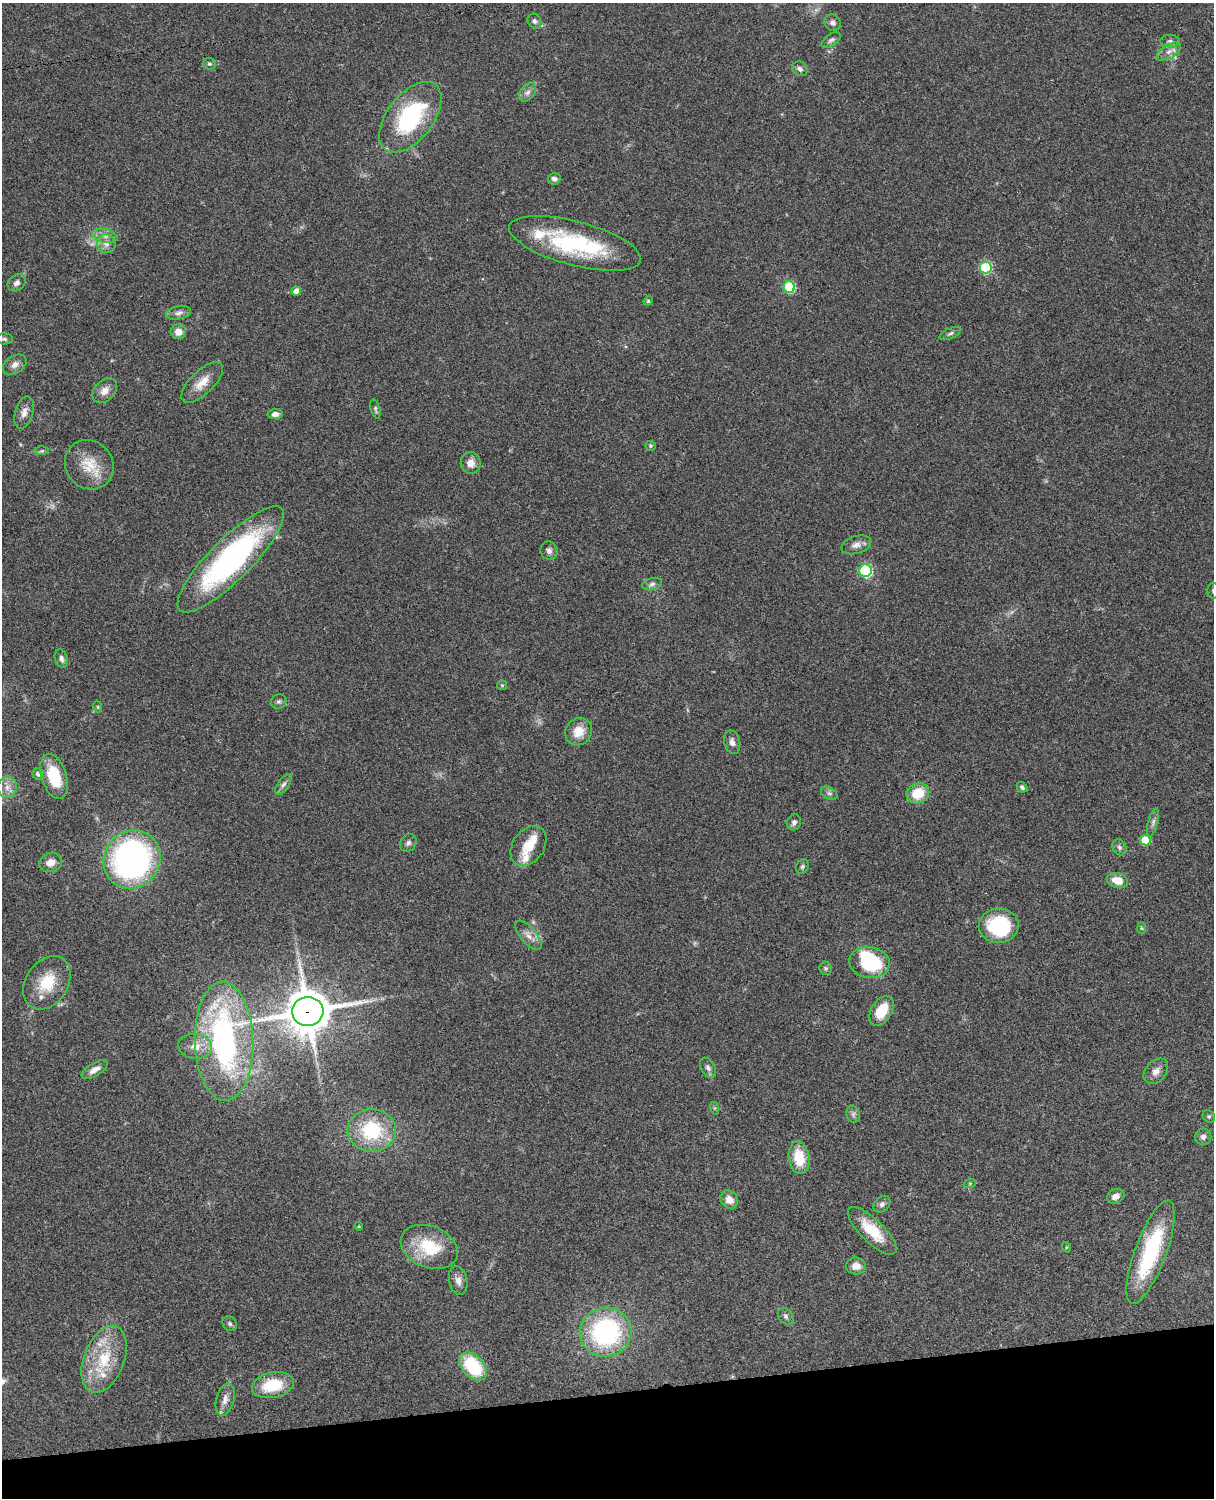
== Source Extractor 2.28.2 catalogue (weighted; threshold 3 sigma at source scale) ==
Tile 10 of 4 x 3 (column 2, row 3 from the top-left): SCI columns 1334-2545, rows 277-1772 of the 5088 x 4926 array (HDU 1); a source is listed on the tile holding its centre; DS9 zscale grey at full resolution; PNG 1216 x 1500 px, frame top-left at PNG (2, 3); each listed source drawn as its Kron ellipse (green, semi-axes under 4 px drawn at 4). Shown black and unused: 7% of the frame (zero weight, under 3 of 4 exposures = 6% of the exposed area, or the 3 px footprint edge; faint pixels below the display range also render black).
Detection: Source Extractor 2.28.2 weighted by HDU 2 'WHT'; one run over the whole footprint, this tile lists its part. Background 0.09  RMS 0.0061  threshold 0.0276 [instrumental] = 3 sigma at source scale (4.5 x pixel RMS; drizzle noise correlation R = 1.50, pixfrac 1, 0.05/0.05 arcsec/px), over >= 5 px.
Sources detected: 104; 1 inside a brighter object's white glare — neither listed nor drawn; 5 inside a brighter listed object's ellipse — not listed separately; the other 98 listed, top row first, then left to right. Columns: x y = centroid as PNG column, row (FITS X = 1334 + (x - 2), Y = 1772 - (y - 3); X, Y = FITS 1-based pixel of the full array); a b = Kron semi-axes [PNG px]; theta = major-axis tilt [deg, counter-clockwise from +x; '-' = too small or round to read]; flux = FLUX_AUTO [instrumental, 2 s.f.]
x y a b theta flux
535 21 8 6 -56 1.7
833 23 8 7 - 2.3
831 40 11 6 35 1.9
1170 41 10 6 -1 2.1
1169 52 13 6 30 3.8
209 64 6 6 - 1.3
800 69 8 7 - 2.2
528 92 10 7 51 2.8
410 117 41 23 52 65
554 179 6 6 - 2.2
105 236 13 7 -11 3.8
575 243 68 22 -15 67
106 244 9 9 - 3.7
986 268 6 6 - 48
17 283 10 7 41 2.7
789 287 6 5 - 45
296 291 5 4 - 4.4
648 301 5 4 - 0.71
178 313 13 6 12 2.5
178 332 8 7 - 5.4
950 333 11 5 24 1.5
4 339 8 5 -2 1.3
15 365 13 8 34 3.6
202 382 26 12 44 9.7
105 391 14 10 47 4.9
375 409 10 4 -74 1.2
24 413 17 9 75 4.5
275 414 7 5 3 3.3
650 446 5 5 - 0.88
42 451 7 4 0 1
471 463 11 10 - 4.7
89 465 26 23 -49 16
856 545 15 9 15 4.2
549 551 9 8 - 2.7
231 559 72 21 45 140
866 571 6 6 - 75
652 584 10 6 16 2
1213 591 8 6 -87 1.2
61 659 9 6 -72 2.4
502 685 5 5 - 0.67
279 702 8 7 - 1.6
98 707 5 3 - 0.65
579 732 14 13 - 9.6
732 742 12 8 -76 3
38 774 6 5 - 2.5
54 776 23 12 -72 23
283 784 12 5 55 2.1
7 787 11 9 77 4.5
1022 787 6 4 -43 1.5
829 793 9 5 -29 1.8
918 793 11 9 26 15
794 822 8 7 - 2
1153 822 14 5 75 2.4
1145 840 5 5 - 21
408 843 9 7 54 1.9
528 846 22 15 54 13
1119 847 8 6 -63 1.9
132 859 30 27 55 170
51 862 11 9 18 5.9
802 867 7 6 - 1.3
1117 881 11 7 -15 9
999 926 20 17 4 49
1142 928 6 4 -88 0.71
528 935 18 8 -50 4.7
869 963 20 15 -10 44
826 968 7 6 - 1.3
47 983 29 21 57 20
308 1011 16 14 13 2100
881 1011 16 10 59 15
224 1041 60 29 -88 180
195 1046 17 12 -6 8.2
708 1068 11 7 -59 2.5
95 1070 14 6 30 4.8
1156 1071 14 10 48 4.5
714 1108 6 4 -71 0.82
853 1114 9 6 -77 1.7
1209 1116 6 5 - 1.1
372 1130 24 21 0 41
1203 1137 8 8 - 2.5
799 1158 16 10 -83 18
970 1183 6 4 19 0.69
1116 1196 9 7 24 3.8
729 1200 10 8 -50 5.4
882 1204 9 7 43 2
359 1226 4 4 - 0.58
872 1231 32 11 -44 18
429 1247 29 20 -22 28
1066 1247 5 3 - 0.59
1150 1252 55 15 70 57
856 1266 10 8 -3 5.3
458 1280 14 9 -78 3.9
786 1316 9 7 -52 1.7
230 1324 8 6 -47 1.5
606 1332 26 24 12 90
104 1359 35 20 69 28
473 1366 16 10 -46 37
273 1385 21 13 11 23
225 1399 16 9 75 4.5
Overlapping masked pixels (flux is a lower limit): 1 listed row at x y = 308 1011
Isophote crosses this tile's border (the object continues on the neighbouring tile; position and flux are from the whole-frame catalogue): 2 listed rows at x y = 1213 591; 1150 1252